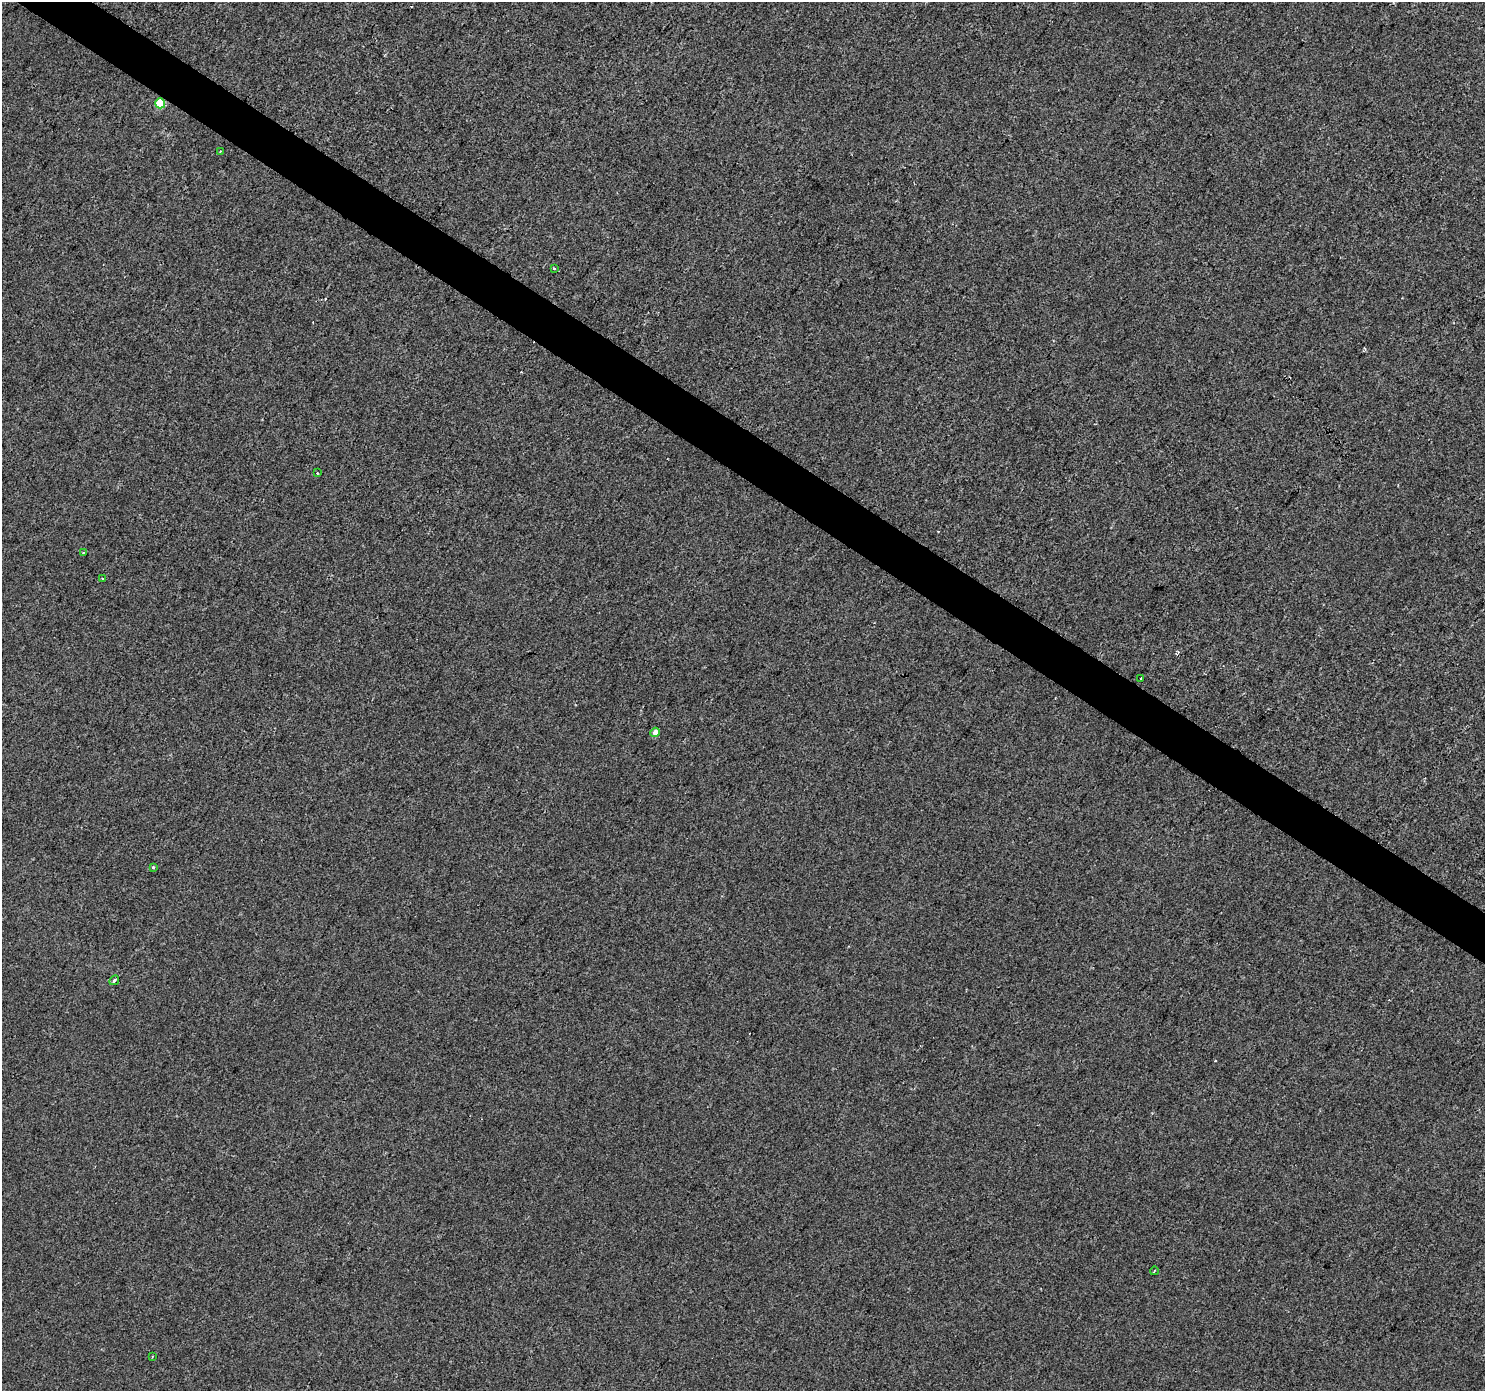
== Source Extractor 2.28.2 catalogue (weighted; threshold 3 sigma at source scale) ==
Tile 11 of 4 x 4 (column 3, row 3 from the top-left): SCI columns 2966-4448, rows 1574-2962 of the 5936 x 5989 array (HDU 1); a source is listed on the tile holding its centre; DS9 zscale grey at full resolution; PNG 1487 x 1393 px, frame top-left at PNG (2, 2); each listed source drawn as its Kron ellipse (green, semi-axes under 4 px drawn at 4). Shown black and unused: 3% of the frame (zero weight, under 2 of 3 exposures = <1% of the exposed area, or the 3 px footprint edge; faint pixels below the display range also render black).
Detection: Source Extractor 2.28.2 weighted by HDU 2 'WHT'; one run over the whole footprint, this tile lists its part. Background 4.00e-04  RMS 0.0042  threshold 0.019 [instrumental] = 3 sigma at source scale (4.5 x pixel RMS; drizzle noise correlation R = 1.50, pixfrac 1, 0.0396/0.0396 arcsec/px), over >= 5 px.
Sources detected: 14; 2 cosmic-ray / hot-pixel residue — neither listed nor drawn; the other 12 listed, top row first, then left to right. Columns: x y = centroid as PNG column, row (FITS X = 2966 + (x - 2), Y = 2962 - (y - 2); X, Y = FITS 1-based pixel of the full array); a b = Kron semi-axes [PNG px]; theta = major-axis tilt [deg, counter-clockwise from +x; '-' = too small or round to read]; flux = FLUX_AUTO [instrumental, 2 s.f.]
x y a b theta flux
160 103 5 5 - 15
220 151 2 2 - 0.45
554 268 3 3 - 0.74
317 473 3 2 - 0.4
83 552 3 3 - 0.39
103 579 3 2 - 0.41
1141 679 4 3 - 1
655 732 5 4 - 3
153 867 3 3 - 0.65
114 980 5 3 - 0.6
1154 1271 4 3 - 0.37
152 1356 3 2 - 0.34
Overlapping masked pixels (flux is a lower limit): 1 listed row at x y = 160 103